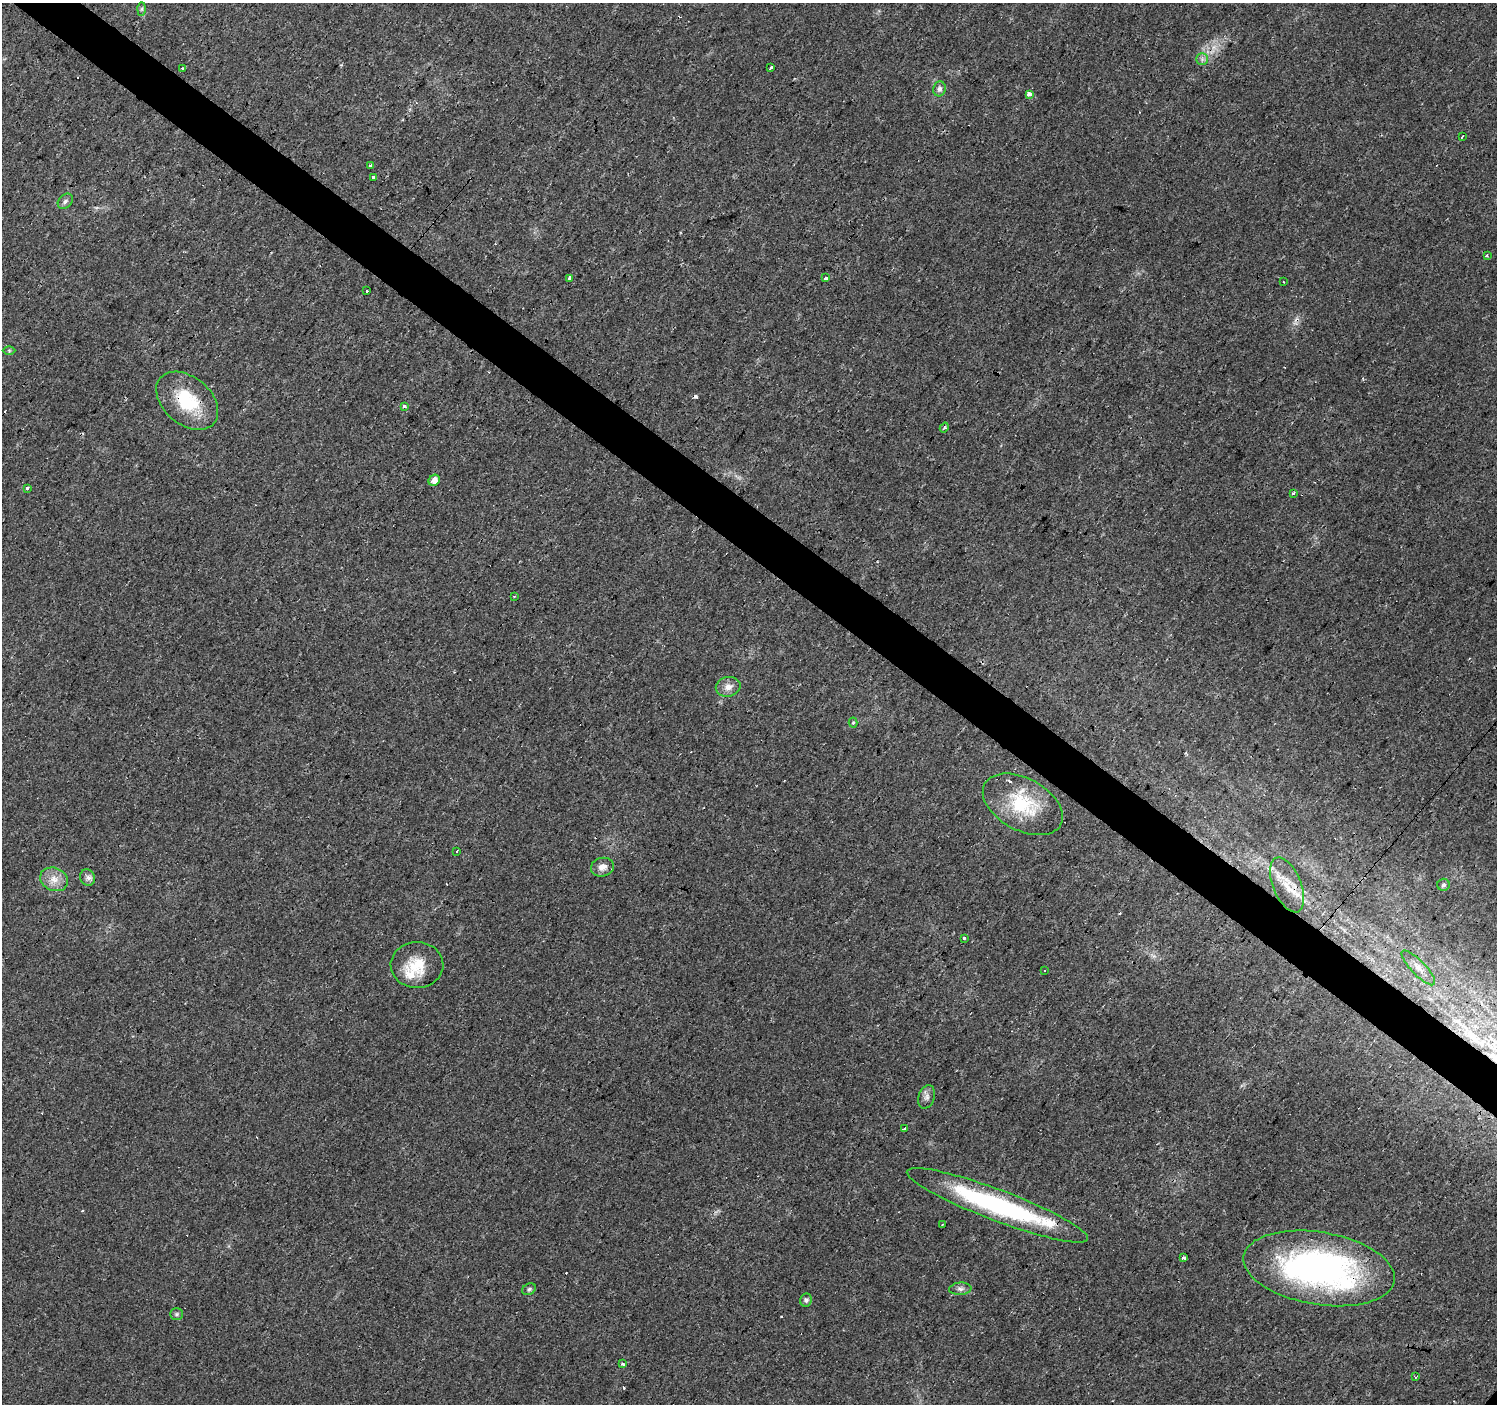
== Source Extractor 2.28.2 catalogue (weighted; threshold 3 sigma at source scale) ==
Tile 11 of 4 x 4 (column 3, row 3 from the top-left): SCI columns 2992-4486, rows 1573-2974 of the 5984 x 6013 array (HDU 1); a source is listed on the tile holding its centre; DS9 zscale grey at full resolution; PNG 1499 x 1406 px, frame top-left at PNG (2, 3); each listed source drawn as its Kron ellipse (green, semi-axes under 4 px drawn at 4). Shown black and unused: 4% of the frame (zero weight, under 3 of 4 exposures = <1% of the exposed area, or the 3 px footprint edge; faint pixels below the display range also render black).
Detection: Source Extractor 2.28.2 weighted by HDU 2 'WHT'; one run over the whole footprint, this tile lists its part. Background 0.0294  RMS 0.0034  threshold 0.0154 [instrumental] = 3 sigma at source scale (4.5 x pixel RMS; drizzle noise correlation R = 1.50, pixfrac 1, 0.0396/0.0396 arcsec/px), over >= 5 px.
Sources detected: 67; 16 cosmic-ray / hot-pixel residue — neither listed nor drawn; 3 inside a brighter listed object's ellipse — not listed separately; the other 48 listed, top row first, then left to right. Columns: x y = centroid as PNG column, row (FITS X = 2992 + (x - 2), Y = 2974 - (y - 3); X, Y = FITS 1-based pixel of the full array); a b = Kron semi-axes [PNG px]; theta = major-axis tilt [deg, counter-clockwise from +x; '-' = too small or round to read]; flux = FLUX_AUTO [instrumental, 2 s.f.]
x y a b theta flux
142 9 7 4 88 0.55
1202 59 6 6 - 0.9
771 67 4 3 - 4.7
183 69 3 3 - 1.5
939 89 7 6 - 1.3
1029 94 3 3 - 5.9
1462 136 3 2 - 0.55
371 166 3 3 - 3.1
374 177 3 3 - 1.7
65 201 8 6 47 1.1
1487 255 3 3 - 0.48
570 278 4 3 - 6.4
826 278 3 3 - 2.1
1283 282 3 2 - 0.41
367 291 3 3 - 4.1
9 351 6 4 -1 0.43
187 401 35 23 -40 19
404 407 3 3 - 3
944 428 5 4 - 0.44
434 480 6 5 - 3
27 488 4 3 - 1.6
1293 493 3 3 - 1.6
514 597 3 2 - 0.36
728 687 12 9 11 2.6
853 723 5 4 - 0.39
1023 804 43 26 -28 20
456 851 3 3 - 2.6
602 867 11 9 14 2.5
88 878 8 7 - 1.3
54 879 14 11 -25 3.8
1287 885 29 14 -68 7.4
1444 885 6 6 - 0.82
964 938 3 3 - 1.6
417 965 26 23 1 10
1418 968 23 7 -46 3.1
1045 970 3 3 - 0.69
927 1097 12 8 72 1.6
904 1128 3 3 - 3.3
997 1205 96 15 -21 58
942 1224 3 3 - 0.63
1183 1258 3 3 - 3.3
1319 1268 76 36 -9 120
529 1289 7 5 29 0.73
960 1289 11 6 4 1.2
806 1300 6 6 - 0.99
177 1314 6 5 - 0.67
623 1364 3 3 - 1.9
1415 1377 3 2 - 0.47
Overlapping masked pixels (flux is a lower limit): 5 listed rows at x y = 371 166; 187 401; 1287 885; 997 1205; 1319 1268